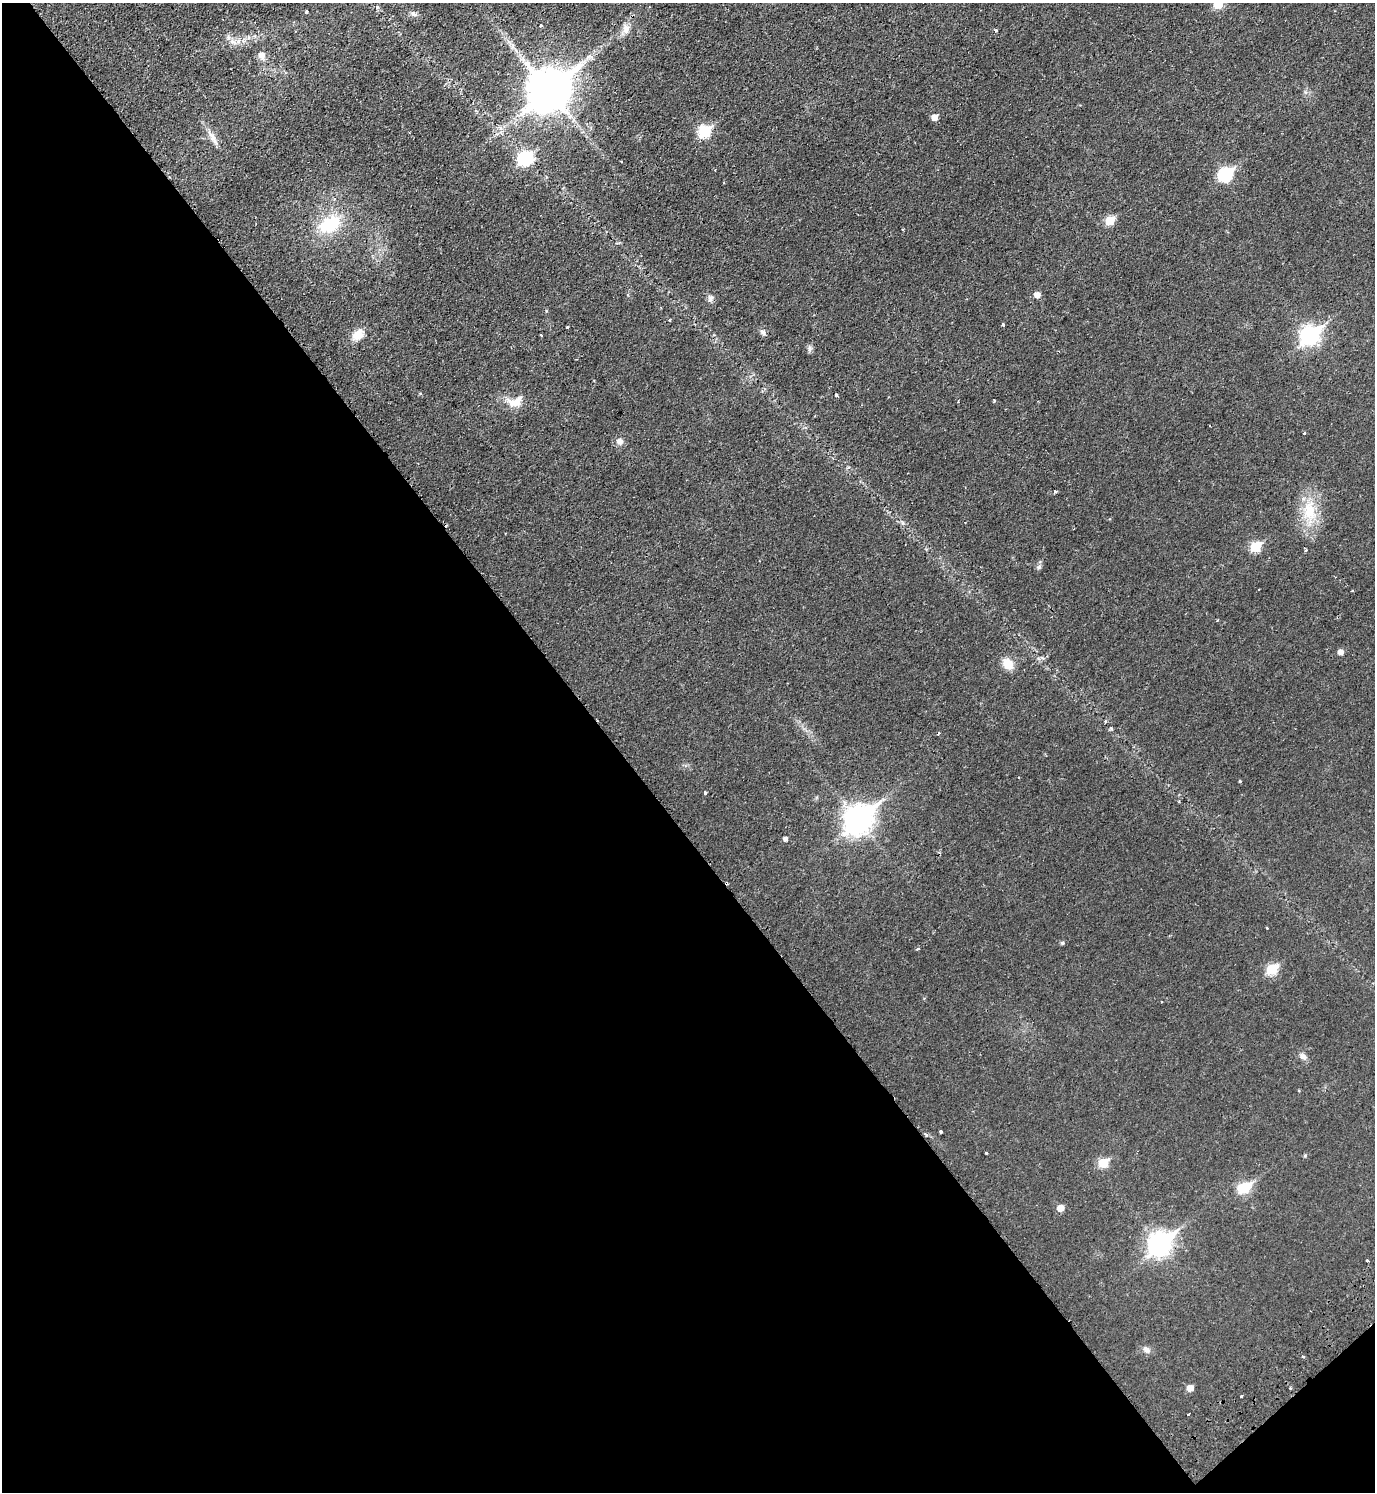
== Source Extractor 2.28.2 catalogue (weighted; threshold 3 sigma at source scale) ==
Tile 14 of 4 x 4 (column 2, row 4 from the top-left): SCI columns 1577-2949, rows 50-1539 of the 6038 x 6054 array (HDU 1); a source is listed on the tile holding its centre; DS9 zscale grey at full resolution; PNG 1377 x 1494 px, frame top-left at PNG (2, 3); no overlay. Shown black and unused: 46% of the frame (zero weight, under 2 of 3 exposures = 3% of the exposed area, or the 3 px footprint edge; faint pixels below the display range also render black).
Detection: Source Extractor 2.28.2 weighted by HDU 2 'WHT'; one run over the whole footprint, this tile lists its part. Background 0.0233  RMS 0.0048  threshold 0.0216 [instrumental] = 3 sigma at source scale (4.5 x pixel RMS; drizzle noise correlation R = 1.50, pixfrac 1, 0.05/0.05 arcsec/px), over >= 5 px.
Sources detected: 68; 3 cosmic-ray / hot-pixel residue — not listed; the other 65 listed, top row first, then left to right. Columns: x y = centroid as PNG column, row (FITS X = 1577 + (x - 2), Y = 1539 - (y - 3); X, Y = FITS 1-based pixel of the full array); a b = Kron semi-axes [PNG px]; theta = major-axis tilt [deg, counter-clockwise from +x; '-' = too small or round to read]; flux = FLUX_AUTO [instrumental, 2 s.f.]
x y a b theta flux
1218 4 6 6 - 13
306 12 3 3 - 0.83
413 14 9 5 -39 1.4
541 25 4 3 - 0.75
626 29 14 9 89 3.6
996 30 3 3 - 1.2
233 42 10 6 -35 2.3
262 55 10 9 - 2.7
549 90 15 12 42 1700
934 117 5 5 - 4.1
704 131 7 6 - 41
213 137 25 7 -60 4
525 158 8 7 - 56
621 162 2 2 - 0.46
1225 174 8 6 40 58
1110 220 6 5 - 14
329 224 28 19 30 24
1037 295 6 5 - 3.6
710 298 11 6 72 1.7
669 320 4 3 - 0.46
1003 324 3 3 - 1.3
567 327 3 2 - 0.6
763 332 9 6 -52 1.5
358 335 13 11 25 6.1
541 335 3 2 - 0.9
1310 335 10 7 39 170
810 348 9 5 84 1.3
420 394 5 3 - 0.46
836 395 3 3 - 1.1
994 400 3 3 - 1.2
515 402 23 13 19 7
1304 433 3 3 - 0.44
620 441 9 8 - 2.6
1055 491 6 3 0 0.62
1309 511 32 19 -88 17
1256 547 6 6 - 22
1306 550 4 4 - 0.56
1039 567 6 5 - 0.92
1217 620 3 2 - 0.56
1340 652 5 5 - 2.9
1008 664 14 11 -46 6.6
938 733 3 3 - 1
1240 781 3 3 - 0.61
705 793 3 3 - 0.68
858 819 12 9 41 530
785 838 5 4 - 1.5
1062 943 5 5 - 0.78
917 949 3 3 - 0.8
1272 969 7 6 - 24
1161 1002 2 2 - 0.44
1303 1056 9 7 -35 2
941 1131 3 3 - 2.1
986 1153 3 2 - 0.5
1305 1156 5 4 - 0.56
1103 1163 6 6 - 16
1244 1188 10 7 19 22
1060 1208 6 5 - 4.8
1160 1243 11 8 39 300
1367 1260 3 3 - 1.1
1146 1350 11 8 -39 2.1
1303 1356 4 2 - 0.56
1190 1388 6 5 - 4.1
1290 1388 3 3 - 0.54
1241 1396 2 2 - 0.46
1188 1414 3 2 - 0.55
Isophote crosses this tile's border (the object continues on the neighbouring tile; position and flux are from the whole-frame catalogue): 1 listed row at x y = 1218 4
Unlisted compact peaks at least as high as the median listed source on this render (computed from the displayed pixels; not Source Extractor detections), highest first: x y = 1111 729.